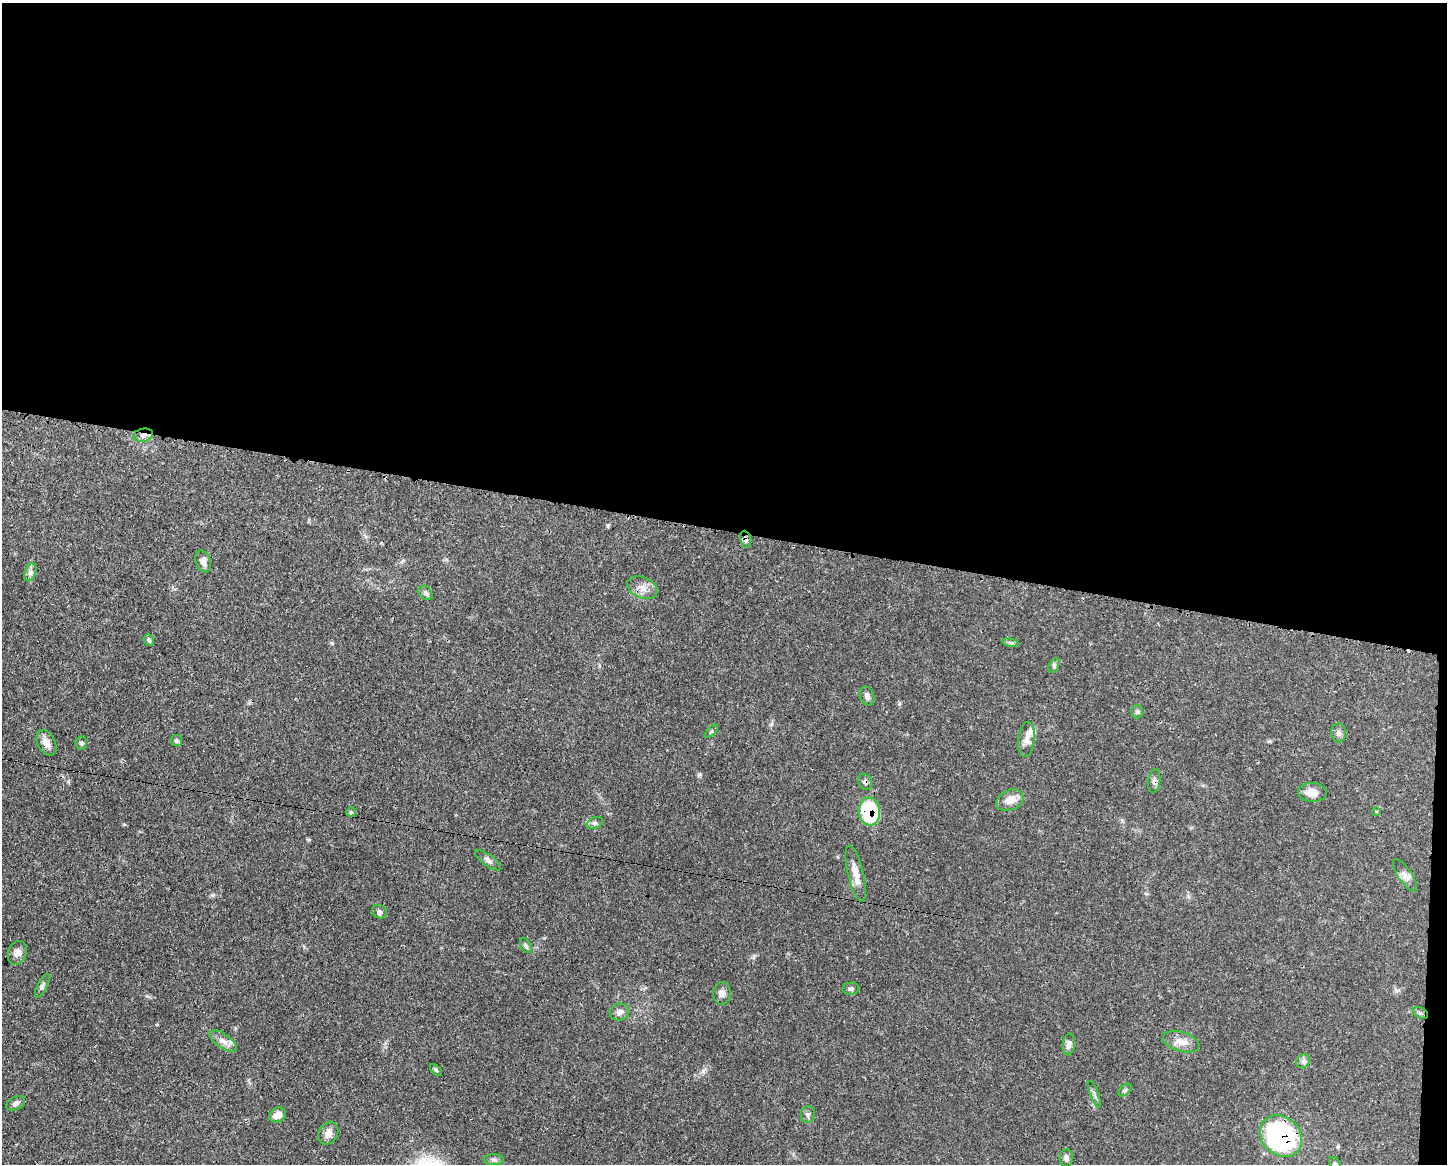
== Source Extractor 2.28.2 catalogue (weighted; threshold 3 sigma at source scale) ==
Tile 3 of 3 x 4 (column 3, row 1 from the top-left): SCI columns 3001-4445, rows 3488-4649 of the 4670 x 4656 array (HDU 1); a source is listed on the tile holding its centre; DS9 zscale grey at full resolution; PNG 1449 x 1166 px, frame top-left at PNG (2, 3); each listed source drawn as its Kron ellipse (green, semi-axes under 4 px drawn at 4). Shown black and unused: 46% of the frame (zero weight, under 3 of 4 exposures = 1% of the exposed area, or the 3 px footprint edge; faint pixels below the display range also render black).
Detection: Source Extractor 2.28.2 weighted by HDU 2 'WHT'; one run over the whole footprint, this tile lists its part. Background 0.0589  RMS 0.0034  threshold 0.0152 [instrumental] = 3 sigma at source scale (4.5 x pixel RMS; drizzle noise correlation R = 1.50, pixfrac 1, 0.05/0.05 arcsec/px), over >= 5 px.
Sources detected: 54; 1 cosmic-ray / hot-pixel residue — neither listed nor drawn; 2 inside a brighter listed object's ellipse — not listed separately; the other 51 listed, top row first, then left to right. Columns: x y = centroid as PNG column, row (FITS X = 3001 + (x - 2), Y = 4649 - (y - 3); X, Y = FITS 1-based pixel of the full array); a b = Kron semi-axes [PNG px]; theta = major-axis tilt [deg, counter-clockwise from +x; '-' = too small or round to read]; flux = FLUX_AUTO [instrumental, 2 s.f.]
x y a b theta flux
143 435 10 6 10 1.7
746 539 8 5 -80 1
203 561 11 7 -70 2.2
30 572 9 5 71 1.1
642 588 16 10 -23 3
426 593 8 6 -48 0.81
149 640 6 5 - 0.73
1010 643 8 4 -9 0.68
1054 665 7 5 66 0.63
867 696 9 7 -69 1.3
1137 712 7 6 - 0.65
711 731 8 3 44 0.45
1339 733 9 7 -86 1.2
1026 739 18 8 84 2.4
176 741 5 5 - 0.6
46 743 14 9 -62 2.8
81 743 6 6 - 0.74
1154 781 12 6 84 1.3
865 782 8 6 -65 0.96
1312 792 14 9 -2 3.2
1010 800 14 10 23 3.9
351 812 5 5 - 0.45
869 812 14 11 -84 24
1376 812 4 3 - 0.26
595 823 8 5 26 0.85
488 860 15 5 -36 1.3
856 873 29 7 -76 3.8
1405 875 19 7 -56 1.9
379 912 8 6 -32 0.86
526 946 8 5 -63 0.87
17 953 12 9 70 2.1
42 986 13 4 63 0.97
851 989 8 6 4 0.86
722 993 11 8 88 1.7
619 1012 10 8 17 1.7
1420 1013 8 5 -27 0.74
223 1041 16 7 -35 2.2
1181 1042 19 9 -16 3.4
1069 1045 11 6 82 1.4
1303 1061 7 6 - 0.95
436 1070 7 4 -45 0.5
1125 1090 8 4 45 0.64
1094 1094 14 4 -69 0.94
16 1103 10 6 26 1.3
277 1115 9 7 27 2.8
808 1115 8 7 - 1
328 1133 12 9 55 2.3
1281 1136 23 19 -42 65
1066 1158 9 6 -89 1.2
494 1160 10 5 -2 0.9
1335 1164 8 5 -60 0.69
Overlapping masked pixels (flux is a lower limit): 6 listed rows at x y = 143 435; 746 539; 1154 781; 865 782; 869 812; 1281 1136
Isophote crosses this tile's border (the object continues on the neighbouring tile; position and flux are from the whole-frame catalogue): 1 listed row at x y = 1335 1164
Unlisted compact peaks at least as high as the median listed source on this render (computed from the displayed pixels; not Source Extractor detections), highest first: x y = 703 1071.